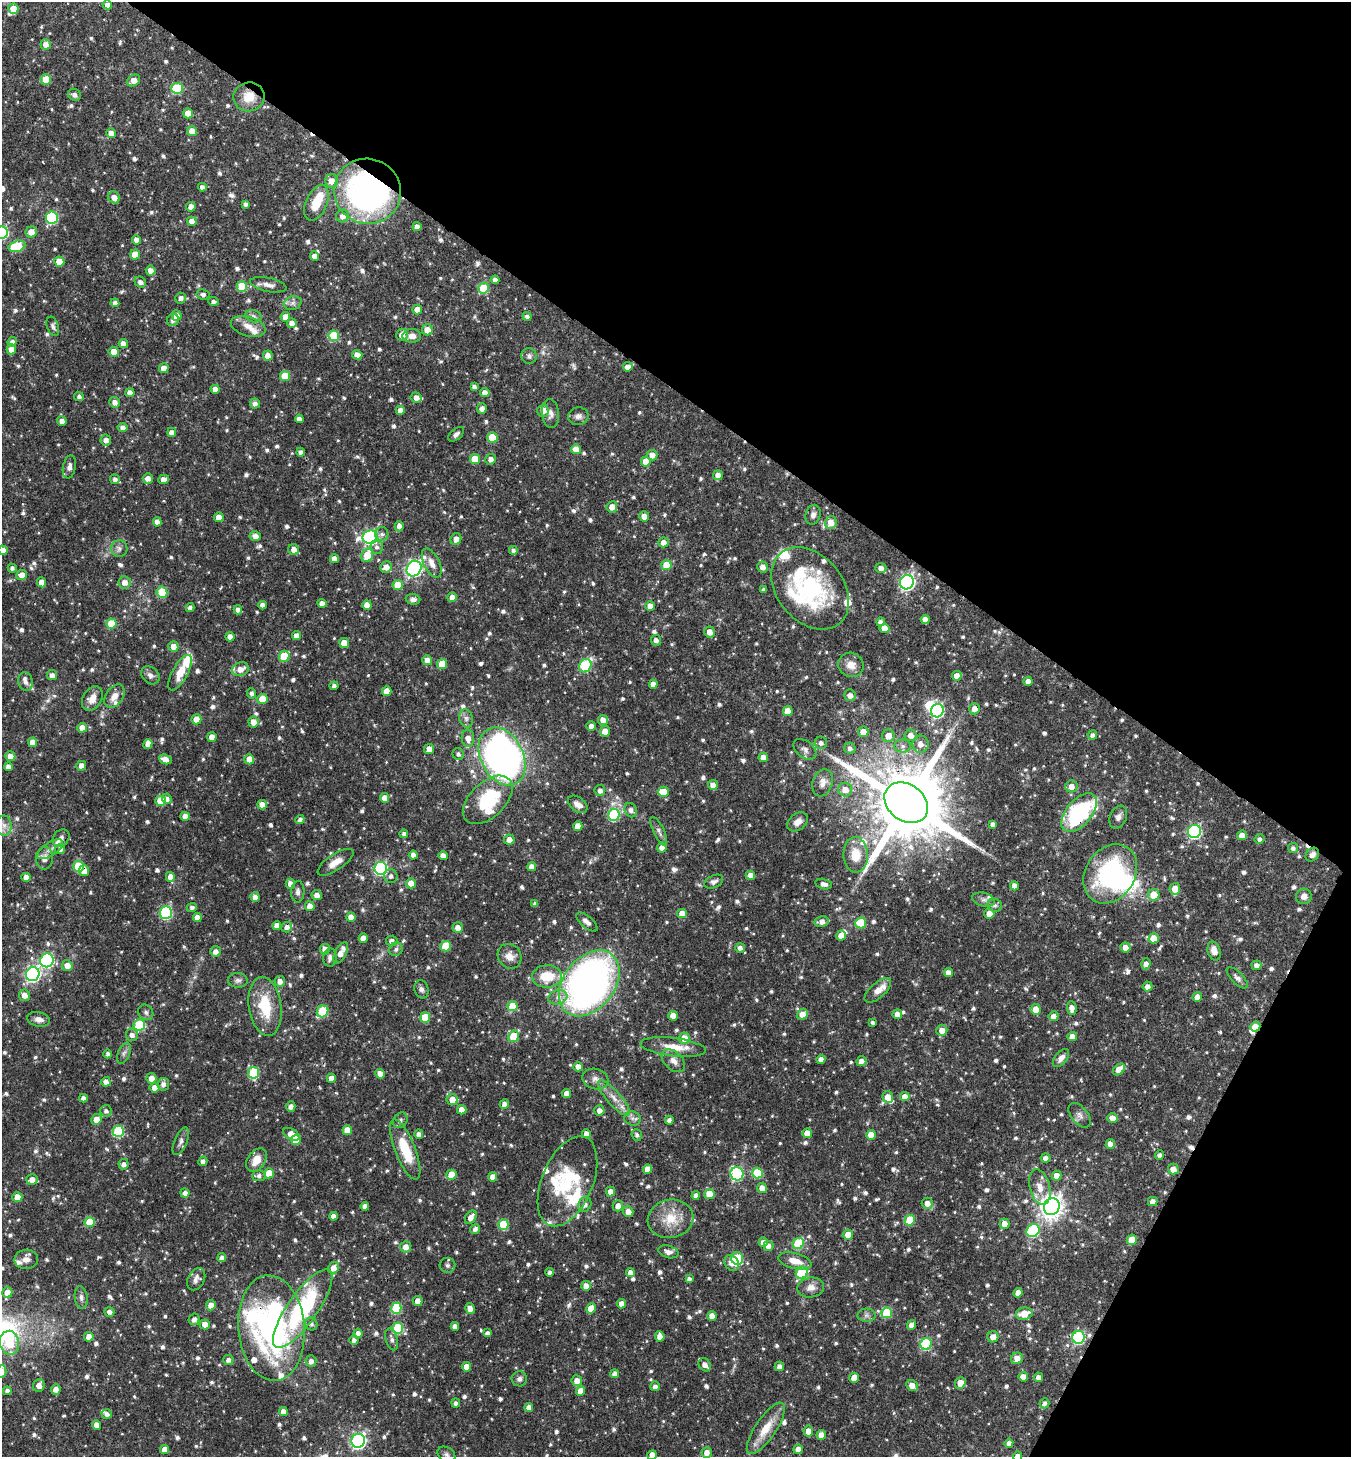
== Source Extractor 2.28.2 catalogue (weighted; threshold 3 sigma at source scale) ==
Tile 8 of 4 x 4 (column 4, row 2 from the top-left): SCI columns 4197-5545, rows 2917-4371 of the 5834 x 5828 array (HDU 1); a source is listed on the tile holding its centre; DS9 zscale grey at full resolution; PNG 1353 x 1459 px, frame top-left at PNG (2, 2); each listed source drawn as its Kron ellipse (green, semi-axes under 4 px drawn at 4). Shown black and unused: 32% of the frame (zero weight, under 3 of 4 exposures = <1% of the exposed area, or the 3 px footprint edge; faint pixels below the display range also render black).
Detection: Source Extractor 2.28.2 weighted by HDU 2 'WHT'; one run over the whole footprint, this tile lists its part. Background 0.0593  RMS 0.0034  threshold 0.0151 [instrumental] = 3 sigma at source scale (4.5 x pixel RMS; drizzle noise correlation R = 1.50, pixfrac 1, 0.05/0.05 arcsec/px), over >= 5 px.
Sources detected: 1021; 3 inside a brighter object's white glare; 2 cosmic-ray / hot-pixel residue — neither listed nor drawn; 35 inside a brighter listed object's ellipse — not listed separately; of the other 981, all 500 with FLUX_AUTO >= 0.974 (the completeness limit of this list) listed and drawn (481 fainter detections not listed), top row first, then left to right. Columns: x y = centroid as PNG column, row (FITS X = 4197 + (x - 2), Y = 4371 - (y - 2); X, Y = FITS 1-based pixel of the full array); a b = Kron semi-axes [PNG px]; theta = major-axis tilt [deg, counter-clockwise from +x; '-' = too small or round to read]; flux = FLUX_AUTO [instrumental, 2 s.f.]
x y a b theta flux
107 5 5 4 - 1.6
13 9 5 5 - 4.9
46 44 5 5 - 2.3
46 80 5 5 - 7.7
134 80 7 5 36 3.1
177 88 6 5 - 19
74 95 7 5 -34 1
249 97 15 14 - 6.3
188 113 5 5 - 4.8
192 131 5 5 - 3.2
111 133 5 5 - 2.9
332 181 6 6 - 3.3
202 187 4 4 - 1.5
367 191 34 32 -21 120
114 197 6 5 - 2.6
317 203 19 10 66 7.6
246 204 4 4 - 1.1
191 207 5 4 - 2.5
342 216 6 6 - 2
52 218 6 6 - 32
192 221 5 4 - 2.7
417 227 4 4 - 2.1
31 232 6 5 - 3.4
2 233 6 6 - 40
136 240 5 4 - 2.2
17 246 8 5 16 17
135 255 5 5 - 7.4
314 256 5 4 - 2.6
59 262 5 5 - 6
151 271 5 5 - 2.7
495 280 4 4 - 1.4
140 282 6 5 - 1.5
268 285 18 7 -12 2.2
242 286 5 5 - 14
483 288 5 5 - 9.5
203 294 6 5 - 1.1
181 298 5 5 - 1.4
213 301 5 4 - 1
115 303 4 4 - 1.3
293 303 9 6 15 1.3
417 310 5 4 - 3.1
176 315 5 5 - 2.6
253 316 8 6 -18 1
527 316 4 4 - 0.97
285 317 5 5 - 3.2
173 320 6 6 - 1.4
292 323 5 5 - 2.3
53 326 10 5 -71 1
248 326 18 10 -15 3.4
427 330 5 5 - 3.5
402 335 6 5 - 2.8
334 336 5 5 - 14
412 336 9 7 4 2.5
12 342 5 4 - 1.5
123 344 5 4 - 2.3
11 349 5 4 - 3.2
114 352 5 5 - 4.2
357 355 5 4 - 2.9
268 356 5 5 - 2.8
529 356 8 7 - 1.2
628 367 5 4 - 2.2
164 368 5 5 - 2.8
285 376 5 5 - 7.9
474 386 4 4 - 1.1
215 389 4 4 - 2.5
130 393 4 4 - 2.7
485 393 5 4 - 2.4
79 396 5 4 - 0.98
416 398 5 5 - 2.2
115 402 5 5 - 1.9
255 403 5 5 - 1.5
482 409 5 5 - 1.8
400 410 4 4 - 2.1
543 411 6 5 - 2.8
550 414 14 8 -83 1.9
578 416 10 9 - 1.6
299 419 4 4 - 1.7
62 421 5 4 - 2
123 427 5 4 - 1.6
172 432 4 4 - 2.2
456 434 9 5 40 1.2
492 437 5 5 - 10
106 440 5 5 - 1.8
576 449 5 4 - 3.8
301 452 4 4 - 1.1
652 455 5 5 - 2.4
475 459 5 5 - 6.6
491 459 5 5 - 1.7
646 461 5 5 - 4.1
69 467 11 6 78 1.5
718 475 5 5 - 2.2
148 478 5 5 - 2.1
115 479 5 5 - 1.2
164 479 5 4 - 2.2
612 507 6 5 - 2.7
813 515 10 7 74 1.6
644 516 5 5 - 2.7
219 517 5 4 - 3.4
157 522 4 4 - 2.8
831 522 6 5 - 4.6
399 526 5 4 - 1.9
382 534 7 6 - 1.1
255 536 5 5 - 1.8
370 537 7 6 - 76
456 539 6 5 - 2.2
663 542 5 5 - 2
377 547 7 6 - 1.1
119 548 8 8 - 1.3
294 549 5 5 - 2.6
3 550 5 4 - 2.8
513 550 4 4 - 1.1
367 555 7 5 68 7.6
334 559 4 4 - 2.4
432 563 16 8 -63 3
667 565 5 5 - 7.7
386 567 6 5 - 2.8
763 567 6 5 - 2.2
12 568 4 4 - 1
414 568 8 7 - 96
881 568 5 5 - 1.7
22 575 5 5 - 2.7
42 582 5 4 - 2.7
125 582 6 6 - 2.3
907 582 7 7 - 90
398 585 5 5 - 7.2
810 588 46 33 -50 40
764 590 4 4 - 1.1
162 592 6 5 - 13
452 597 5 4 - 2.6
413 599 7 5 -5 1.5
322 603 4 4 - 2.5
262 605 4 4 - 1.6
367 605 5 4 - 3
650 606 4 4 - 2.9
190 608 4 4 - 1.3
238 610 4 4 - 1.6
925 619 4 4 - 2.2
881 622 4 4 - 1.6
111 624 5 5 - 9.3
884 628 5 5 - 4.1
709 632 5 5 - 2.5
296 636 4 4 - 2.6
230 637 5 4 - 2.6
656 640 5 5 - 1.7
344 643 5 5 - 5
173 646 5 5 - 2.7
284 656 5 5 - 13
427 660 5 5 - 2.7
442 664 5 5 - 7.5
851 665 13 12 - 3.7
585 666 7 6 - 25
240 669 8 6 20 3.2
180 673 20 7 61 6.6
52 675 5 5 - 1.7
150 675 10 7 -42 1.5
957 676 5 4 - 2.6
1028 681 4 4 - 1.9
25 682 9 7 -76 1.5
653 684 4 4 - 2.5
334 686 4 4 - 1
387 691 5 5 - 3.3
252 693 5 4 - 1
850 695 6 6 - 2
114 696 13 8 56 3.4
92 699 13 9 59 3.3
263 699 5 5 - 5.7
974 709 5 5 - 2.7
788 711 5 5 - 4.3
937 711 7 6 - 54
466 718 9 6 -75 1.4
196 719 5 5 - 3
603 720 5 5 - 2.7
253 722 5 5 - 2.8
591 726 4 4 - 1.9
82 728 5 5 - 3
605 731 5 5 - 2.8
863 732 5 5 - 3.3
911 735 6 6 - 2.9
1092 735 5 4 - 1.1
888 736 6 6 - 3.2
212 737 5 4 - 3.2
468 738 8 6 -86 2.5
32 742 5 4 - 3.2
821 743 6 6 - 1.3
148 744 5 4 - 2.8
921 744 8 8 - 2.6
903 746 8 6 1 1.3
850 748 5 5 - 1.2
429 749 5 5 - 2.8
805 749 13 8 -37 1.5
458 754 6 5 - 1
10 756 5 5 - 2.7
502 757 31 21 -63 160
763 757 5 4 - 2.6
165 759 6 4 -21 2.9
249 759 5 5 - 4.2
81 766 5 5 - 2.3
8 767 4 4 - 1.8
823 783 14 10 72 2.5
713 785 5 5 - 2.6
1071 786 6 6 - 2.8
600 790 5 5 - 1.5
845 790 7 7 - 3.4
664 792 5 5 - 5.1
384 798 5 4 - 3
167 799 5 5 - 1.6
488 800 30 17 44 19
161 801 5 5 - 8.1
906 803 23 18 -36 4800
578 804 11 7 -36 2.1
262 805 5 4 - 3.1
631 810 7 6 - 1.5
1079 813 23 12 50 42
614 815 6 5 - 25
185 816 5 4 - 2.9
1118 817 12 8 67 1.7
300 819 4 4 - 1.4
797 822 11 8 37 2.2
993 824 4 4 - 1.3
4 825 10 7 -89 2
578 826 5 4 - 3.8
659 831 15 5 -64 1.3
1194 831 7 6 - 55
404 834 4 4 - 1.1
1242 835 5 5 - 3
61 838 9 7 46 1.3
1259 839 5 5 - 1
509 840 5 5 - 2.5
662 848 5 5 - 2
1293 848 5 5 - 1.1
50 849 15 6 33 1.9
60 849 5 5 - 1.3
413 855 4 4 - 2.5
856 855 18 12 -88 6.7
1312 855 7 6 - 1.7
443 856 4 4 - 2.5
45 858 11 8 86 2.2
336 862 21 8 33 3.8
78 866 5 5 - 14
532 867 4 4 - 2.4
381 868 6 6 - 60
84 871 5 5 - 3.2
1110 874 31 24 57 47
750 875 4 4 - 2.7
391 876 7 6 - 1.3
26 877 4 4 - 2.4
170 877 5 4 - 2.8
714 882 10 6 25 1.2
411 883 5 5 - 3.1
290 884 5 4 - 2.5
824 884 8 5 -14 1.5
1014 886 4 4 - 2.5
1175 889 6 5 - 4.7
298 892 10 6 87 1.3
317 895 5 5 - 2.3
1154 895 6 5 - 6.4
1304 896 8 7 - 1.6
255 897 5 4 - 1.9
984 900 12 6 -14 1.4
535 904 4 4 - 1.1
995 905 7 6 - 1.1
310 906 5 5 - 3.4
192 907 5 4 - 1.1
166 913 6 6 - 39
682 914 5 5 - 3.5
989 914 5 5 - 2.7
197 917 4 4 - 2.6
351 917 5 4 - 2.8
587 922 13 6 -40 1.8
822 922 7 5 9 2.3
861 923 5 5 - 12
277 925 4 4 - 2.4
287 927 5 5 - 1.6
458 927 5 5 - 2.7
841 935 5 5 - 3
363 938 4 4 - 2.5
1154 938 5 5 - 5.9
392 941 6 5 - 1.8
446 946 5 5 - 11
1125 947 5 5 - 2.6
740 948 5 4 - 1.5
325 949 5 5 - 2.7
396 949 7 6 - 1
216 951 5 5 - 2.1
1214 951 10 6 -73 2.8
341 953 11 5 63 3.3
510 956 13 11 -53 3.1
330 958 9 6 85 1.2
47 960 7 6 - 53
1146 964 5 4 - 1.8
1257 965 5 5 - 1.6
67 966 5 5 - 3.1
948 973 5 4 - 2.1
33 974 7 6 - 86
547 976 15 11 2 9.2
1237 978 13 6 -46 1.3
238 980 10 7 -3 1.2
280 981 5 5 - 2
589 983 37 25 52 150
1147 986 5 5 - 2
421 989 9 7 -76 1.2
878 990 16 7 41 3.6
24 995 6 5 - 2.6
558 997 9 7 18 1.8
1197 997 5 4 - 2.3
265 1006 30 16 -82 13
512 1006 5 5 - 9
1072 1008 7 5 -83 2.5
1036 1009 5 5 - 4.2
323 1011 6 5 - 19
146 1012 8 7 - 1
802 1014 6 5 - 4.1
897 1014 5 4 - 2.2
673 1016 5 4 - 3.7
1054 1016 5 5 - 2
425 1017 5 5 - 7.6
39 1019 11 7 -13 1.9
873 1023 4 3 - 0.98
139 1025 6 5 - 26
1255 1027 5 4 - 3.6
942 1030 5 5 - 2.7
132 1035 6 6 - 1.7
514 1036 6 5 - 12
1072 1036 4 4 - 2.7
684 1038 5 5 - 4.3
673 1047 33 9 -7 6.8
124 1053 11 6 67 1.2
108 1054 4 4 - 1
1061 1058 10 6 52 1.7
821 1059 4 4 - 2.2
673 1061 14 9 -43 2.5
861 1061 5 5 - 1.9
578 1067 5 4 - 2.6
1119 1069 7 4 43 4.9
253 1073 6 5 - 21
380 1074 5 4 - 2.9
151 1078 5 5 - 2.8
331 1078 4 4 - 3.1
595 1079 13 10 -17 2.5
106 1082 5 4 - 1.9
163 1084 6 6 - 1.5
154 1088 5 5 - 3.1
567 1093 4 4 - 2.4
888 1097 6 5 - 3.3
905 1097 5 4 - 2.8
83 1098 4 4 - 1.6
614 1098 23 7 -48 4
452 1100 6 5 - 3.4
504 1104 5 4 - 1.8
291 1106 5 4 - 1.5
462 1110 4 4 - 3.5
599 1110 5 5 - 1.8
106 1111 6 5 - 1.1
1080 1115 14 8 -51 1.9
632 1118 8 7 - 1.3
1113 1118 5 5 - 2.7
97 1119 6 5 - 3.5
400 1120 8 6 60 0.97
669 1120 4 4 - 1.3
347 1130 5 5 - 4.9
118 1131 6 5 - 27
807 1133 5 4 - 3.5
292 1134 9 5 -29 4
419 1134 4 4 - 1.6
586 1134 4 4 - 2.4
637 1135 6 5 - 1
871 1135 5 5 - 3.8
296 1140 5 5 - 6.9
181 1141 15 6 67 1.5
1110 1144 5 4 - 2.5
405 1150 32 10 -68 12
1159 1155 4 4 - 1.1
1046 1158 5 4 - 1.7
256 1160 13 8 56 4.7
203 1161 5 4 - 1.5
124 1164 5 5 - 1.6
647 1169 5 4 - 2.6
1173 1169 5 5 - 2.8
269 1173 5 5 - 5.9
757 1173 5 5 - 14
737 1174 7 6 - 40
451 1175 5 5 - 5.7
259 1176 7 5 5 1.3
1057 1176 5 4 - 2.8
493 1177 4 4 - 2.6
32 1180 6 5 - 2.5
567 1181 48 25 67 20
1040 1187 18 10 -75 4
762 1188 5 5 - 2.7
611 1192 5 4 - 3
185 1193 4 4 - 1.6
709 1194 5 5 - 5.4
696 1195 4 4 - 1.5
17 1197 5 5 - 4.3
1153 1201 5 4 - 2.2
927 1203 5 5 - 2.6
585 1204 8 6 65 1.6
365 1206 4 4 - 1.7
618 1206 5 5 - 2.3
1052 1207 8 7 - 280
628 1212 5 5 - 2.8
333 1216 4 4 - 1.9
471 1217 7 5 58 2.3
671 1219 23 19 11 8.6
910 1220 5 5 - 14
90 1222 5 5 - 10
1004 1224 5 5 - 3.1
503 1225 5 5 - 14
475 1229 5 4 - 1.4
1033 1231 7 6 - 28
848 1235 5 5 - 3.5
1132 1240 5 5 - 6.3
763 1242 5 4 - 2.1
798 1243 6 5 - 19
768 1246 5 5 - 2
406 1247 5 5 - 2.8
668 1252 10 6 -16 1.5
222 1258 4 4 - 1.4
737 1258 6 6 - 17
26 1259 12 9 1 2.1
795 1261 17 7 -15 4.3
732 1263 8 7 - 2.2
447 1265 8 7 - 1.1
333 1268 6 5 - 2.6
550 1272 4 4 - 1.1
630 1272 5 4 - 2.1
802 1273 6 5 - 19
196 1279 12 8 62 1.8
689 1279 4 4 - 1.2
586 1286 5 5 - 2.5
811 1287 13 10 8 2.6
7 1292 5 5 - 2.9
1018 1293 5 4 - 2.7
81 1297 11 6 -83 1.4
418 1301 5 5 - 2.2
621 1304 4 4 - 2.5
211 1305 5 5 - 2.7
396 1308 5 5 - 19
591 1308 5 4 - 5.1
303 1309 47 15 55 39
470 1309 5 4 - 2
109 1312 5 4 - 1.5
887 1313 5 5 - 16
1024 1314 8 6 9 5.2
866 1315 9 7 0 1.2
712 1316 4 4 - 3.4
194 1319 6 5 - 1.8
205 1324 5 5 - 3
311 1324 6 6 - 1.1
912 1325 5 4 - 2.2
455 1326 4 4 - 2.1
271 1328 53 33 -85 98
398 1328 5 5 - 21
358 1333 5 4 - 2.1
487 1333 4 4 - 1.1
660 1336 5 4 - 2.8
89 1337 5 5 - 2.6
993 1337 5 5 - 2.7
1079 1337 6 6 - 37
392 1339 11 6 -74 1.5
354 1340 5 4 - 1.3
9 1343 12 9 -81 8.9
926 1344 6 6 - 24
1017 1358 6 5 - 2.8
228 1360 5 5 - 1.4
311 1361 6 5 - 1.8
705 1365 7 5 -50 2.2
779 1366 5 4 - 1.7
466 1367 4 4 - 3.2
2 1371 7 4 86 1.7
615 1374 4 4 - 1.8
1023 1377 5 4 - 2.7
1038 1377 5 4 - 1.7
854 1378 5 4 - 4.3
519 1379 7 7 - 1.2
577 1381 5 5 - 2.9
960 1383 6 5 - 3.7
39 1385 6 5 - 2.4
912 1385 6 5 - 2.7
655 1386 5 5 - 1.3
56 1389 5 5 - 2.3
7 1391 4 4 - 1.3
581 1391 5 4 - 4.5
456 1403 4 4 - 1
1044 1403 5 4 - 1.2
529 1407 4 4 - 2.1
283 1411 4 4 - 2.2
107 1414 5 5 - 1.2
96 1425 5 4 - 2.7
766 1428 30 10 56 7.3
808 1431 5 5 - 2.8
821 1435 5 4 - 2.8
358 1441 7 6 - 89
1009 1443 4 4 - 1.7
165 1449 4 4 - 3.2
798 1449 5 4 - 2.6
707 1452 5 5 - 2.3
446 1454 10 7 -33 1.1
652 1455 5 4 - 2.8
1017 1456 5 4 - 2.2
Overlapping masked pixels (flux is a lower limit): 9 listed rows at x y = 249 97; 367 191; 906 803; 1079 813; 1312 855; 78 866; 84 871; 1255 1027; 271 1328
Isophote crosses this tile's border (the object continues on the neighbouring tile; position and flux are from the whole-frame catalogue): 6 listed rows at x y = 13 9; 2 233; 3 550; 2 1371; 652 1455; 1017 1456